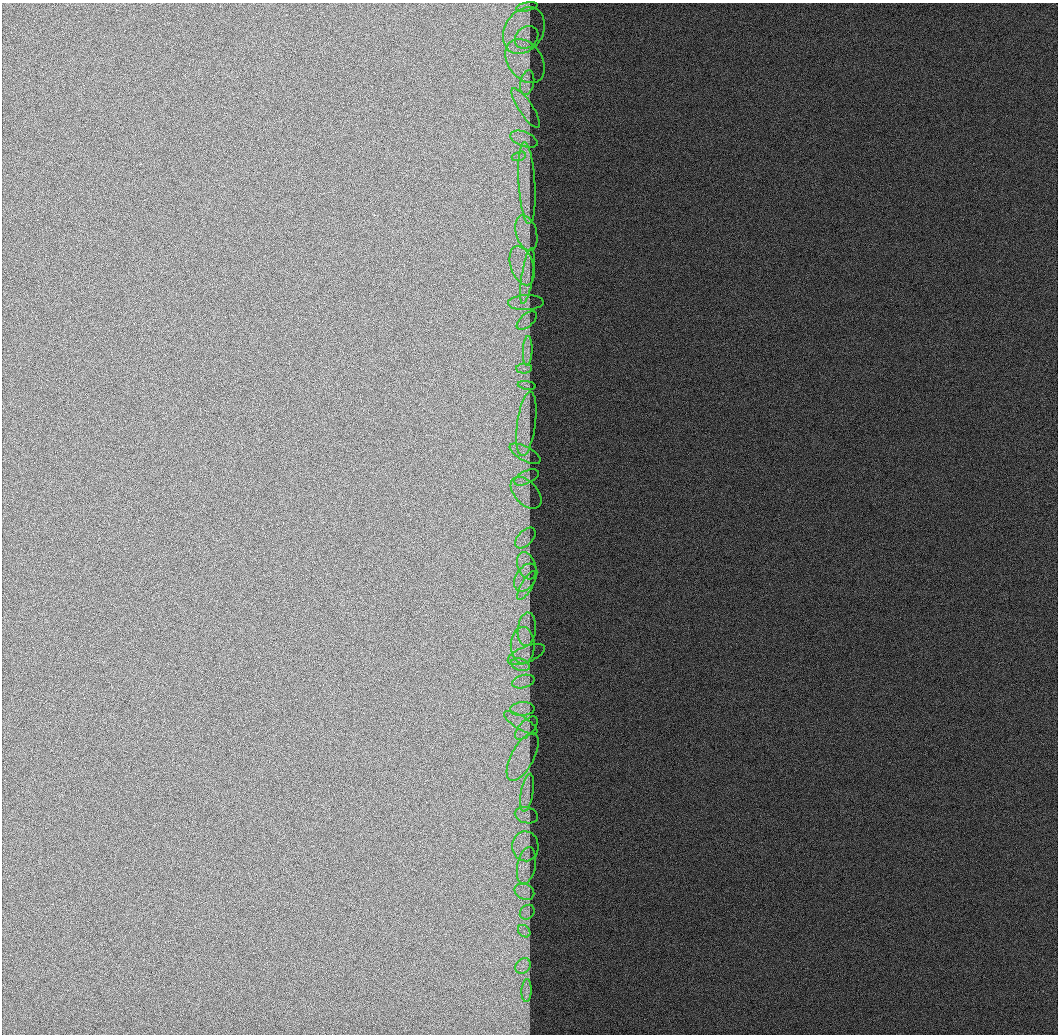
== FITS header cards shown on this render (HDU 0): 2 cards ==
NAXIS1  =                 1056 / Length of Axis 1 (Serial)
NAXIS2  =                 1032 / Length of Axis 2 (Parallel)

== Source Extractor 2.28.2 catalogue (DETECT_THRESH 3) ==
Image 1056 x 1032 px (HDU 0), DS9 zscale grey, 1 PNG px = 1 image px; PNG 1060 x 1036 px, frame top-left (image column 1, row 1032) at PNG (2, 3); each listed source drawn as its Kron ellipse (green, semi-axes under 4 px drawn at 4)
Background 520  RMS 2.4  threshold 7.06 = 3 sigma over >= 5 px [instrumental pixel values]
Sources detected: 43; all 43 listed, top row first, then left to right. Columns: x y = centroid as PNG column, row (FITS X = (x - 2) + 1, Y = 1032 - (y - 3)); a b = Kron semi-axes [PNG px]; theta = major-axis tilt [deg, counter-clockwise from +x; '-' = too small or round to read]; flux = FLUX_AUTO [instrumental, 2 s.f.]
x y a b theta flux
527 7 11 3 11 390
524 31 25 19 57 4800
526 37 13 10 39 1300
525 61 24 17 -55 4100
527 83 12 7 79 1100
526 108 23 7 -56 1800
524 139 14 7 -21 1400
519 156 7 4 18 530
527 183 41 8 -87 4000
526 233 18 10 -74 2100
522 266 20 11 -71 3300
527 276 28 5 81 1800
526 303 18 7 3 1300
527 321 12 6 40 820
528 351 15 4 87 930
524 368 7 5 -2 610
527 385 9 4 -9 450
526 424 32 9 82 3400
525 454 17 7 -28 1300
526 477 13 6 25 960
526 493 19 11 -47 2200
525 538 13 7 44 1100
527 566 14 9 -70 1500
526 577 15 10 58 1800
527 585 16 5 60 1100
527 629 17 9 84 1700
523 645 18 12 -89 3100
526 654 20 8 22 1500
520 665 10 6 -19 970
523 681 11 6 14 1000
522 709 12 7 3 1200
521 723 19 6 -32 1600
526 728 14 7 46 1200
523 757 26 11 62 3800
527 793 19 6 81 1400
526 815 12 8 -15 1000
525 846 15 13 -86 2300
526 866 19 9 79 2000
524 892 10 7 -25 1100
527 912 8 6 45 590
524 931 7 5 -45 600
523 966 8 7 - 1000
527 991 11 5 88 760